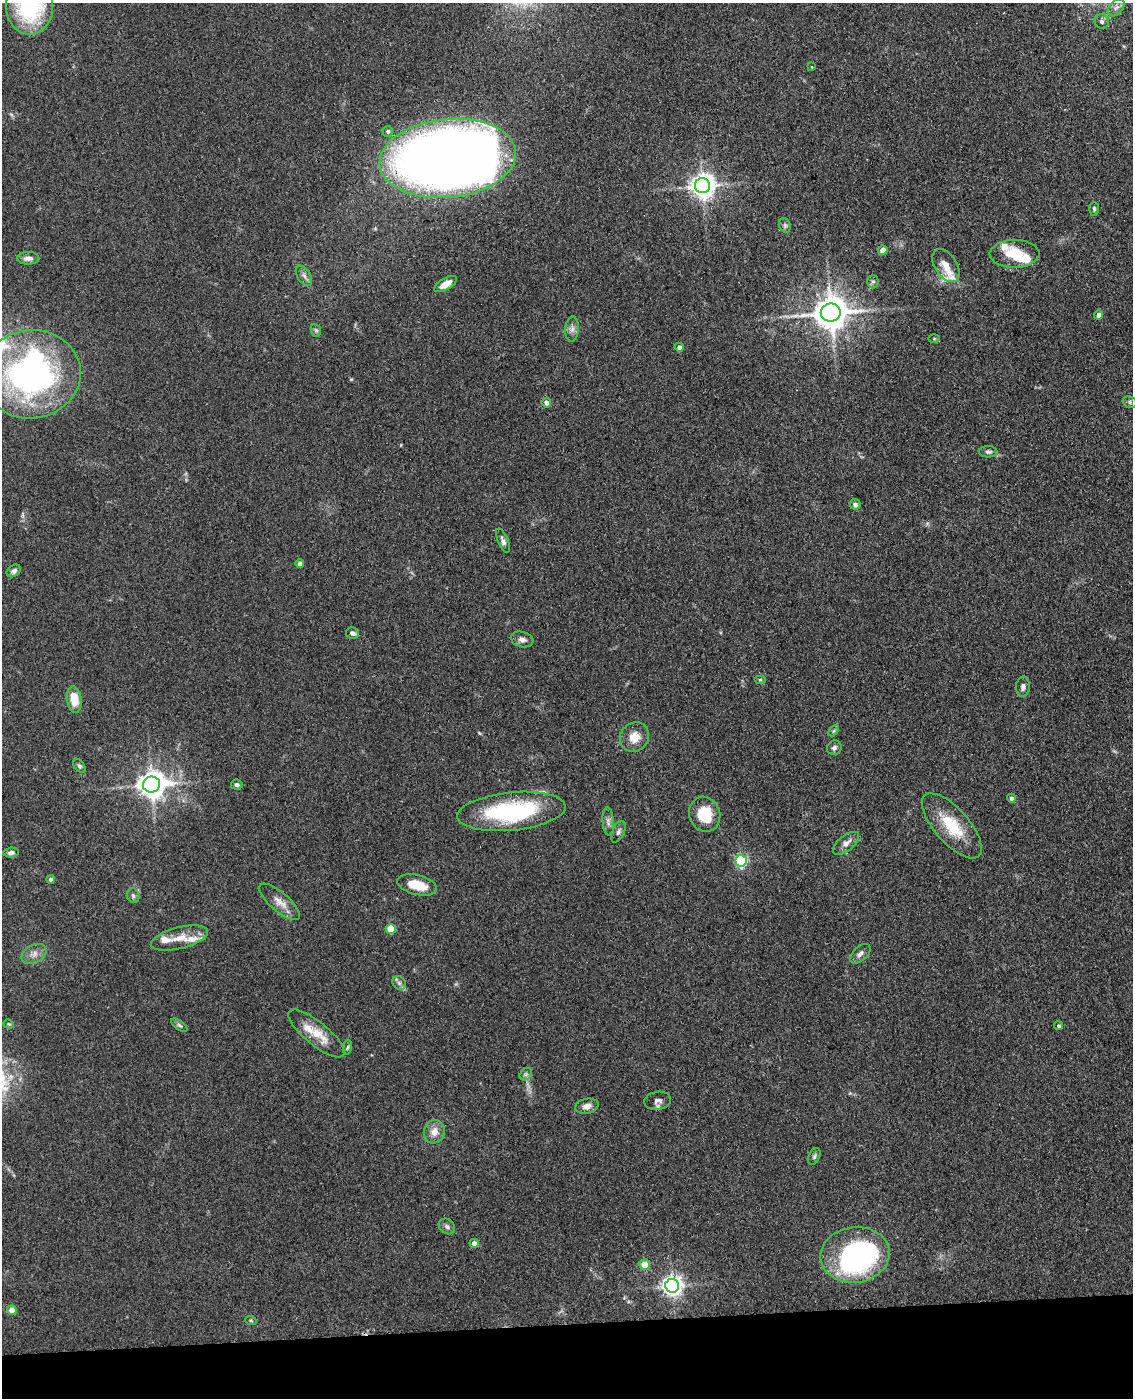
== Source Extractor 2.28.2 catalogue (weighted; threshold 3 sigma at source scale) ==
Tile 10 of 4 x 3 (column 2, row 3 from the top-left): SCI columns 1248-2378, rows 151-1546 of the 4757 x 4590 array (HDU 1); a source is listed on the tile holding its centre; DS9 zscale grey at full resolution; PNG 1135 x 1400 px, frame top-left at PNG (2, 3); each listed source drawn as its Kron ellipse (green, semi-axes under 4 px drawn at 4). Shown black and unused: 5% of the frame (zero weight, under 3 of 4 exposures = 6% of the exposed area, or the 3 px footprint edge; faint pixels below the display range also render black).
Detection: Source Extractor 2.28.2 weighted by HDU 2 'WHT'; one run over the whole footprint, this tile lists its part. Background 0.0701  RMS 0.006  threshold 0.0271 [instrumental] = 3 sigma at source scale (4.5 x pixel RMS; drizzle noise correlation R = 1.50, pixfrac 1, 0.05/0.05 arcsec/px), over >= 5 px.
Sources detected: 86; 1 too faint to see at this stretch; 2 inside a brighter object's white glare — neither listed nor drawn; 7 inside a brighter listed object's ellipse — not listed separately; the other 76 listed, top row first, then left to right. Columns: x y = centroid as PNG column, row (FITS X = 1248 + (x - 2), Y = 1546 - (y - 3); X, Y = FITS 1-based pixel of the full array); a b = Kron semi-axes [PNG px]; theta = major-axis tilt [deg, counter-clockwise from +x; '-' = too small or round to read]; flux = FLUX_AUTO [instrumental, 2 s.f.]
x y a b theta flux
30 6 29 23 -89 73
1116 7 10 6 48 2.6
1102 21 7 7 - 1.7
812 67 4 2 - 0.37
388 131 5 5 - 1.6
448 158 68 39 6 760
702 186 7 7 - 560
1094 209 7 4 -88 1.2
785 225 7 5 -70 1.3
883 250 4 4 - 6.6
1015 254 25 14 1 14
28 258 11 6 0 3.5
946 266 18 11 -56 7.4
304 276 11 6 -57 2.5
873 281 7 5 90 1.3
445 284 12 6 31 7
831 313 10 9 - 1400
1099 315 4 4 - 3.9
572 329 12 6 85 2.8
316 330 6 5 - 1
934 339 6 4 0 0.79
679 347 4 4 - 3
31 374 49 44 7 210
1130 402 7 5 -22 1.4
546 403 5 4 - 2.4
988 452 9 5 -1 1.7
855 504 5 5 - 1.8
503 541 13 5 -68 2.4
300 564 4 4 - 4
14 571 8 5 35 1.8
353 633 7 5 -11 1.9
522 639 11 7 -16 3.1
760 680 6 4 0 0.81
1023 687 10 7 84 2.5
74 699 13 7 -82 12
834 731 6 4 45 0.97
634 737 15 14 - 8.2
834 748 7 7 - 2
79 766 8 5 -53 1.2
151 784 8 8 - 720
237 785 6 5 - 1.5
1011 798 5 4 - 2
511 811 54 19 6 75
705 814 18 15 -69 18
608 821 14 5 -86 2.6
952 826 41 17 -48 24
618 832 11 6 65 2
846 843 15 7 38 4.4
11 853 8 5 6 1.9
741 861 5 5 - 89
51 879 4 4 - 1.7
417 885 20 9 -14 14
133 896 7 6 - 1.8
280 902 26 9 -41 6.6
391 929 5 5 - 17
179 938 29 10 14 10
34 954 13 9 28 4.1
860 954 12 7 43 2.8
399 983 7 6 - 1.8
9 1024 5 4 - 0.79
179 1025 9 4 -35 1.3
1059 1026 4 4 - 1.1
316 1033 35 11 -39 14
347 1047 7 4 80 0.94
526 1074 7 5 44 1.4
658 1101 14 9 9 3
587 1106 12 7 12 3.6
434 1132 12 10 72 5.9
814 1156 9 5 65 1.5
447 1226 9 7 -41 1.9
474 1243 5 4 - 4.1
855 1255 35 27 8 130
645 1264 5 5 - 10
672 1286 7 7 - 350
12 1310 5 4 - 9.1
251 1321 6 3 -20 0.71
Overlapping masked pixels (flux is a lower limit): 1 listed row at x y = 448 158
Isophote crosses this tile's border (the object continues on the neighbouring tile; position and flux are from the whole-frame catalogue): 2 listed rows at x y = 30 6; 31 374